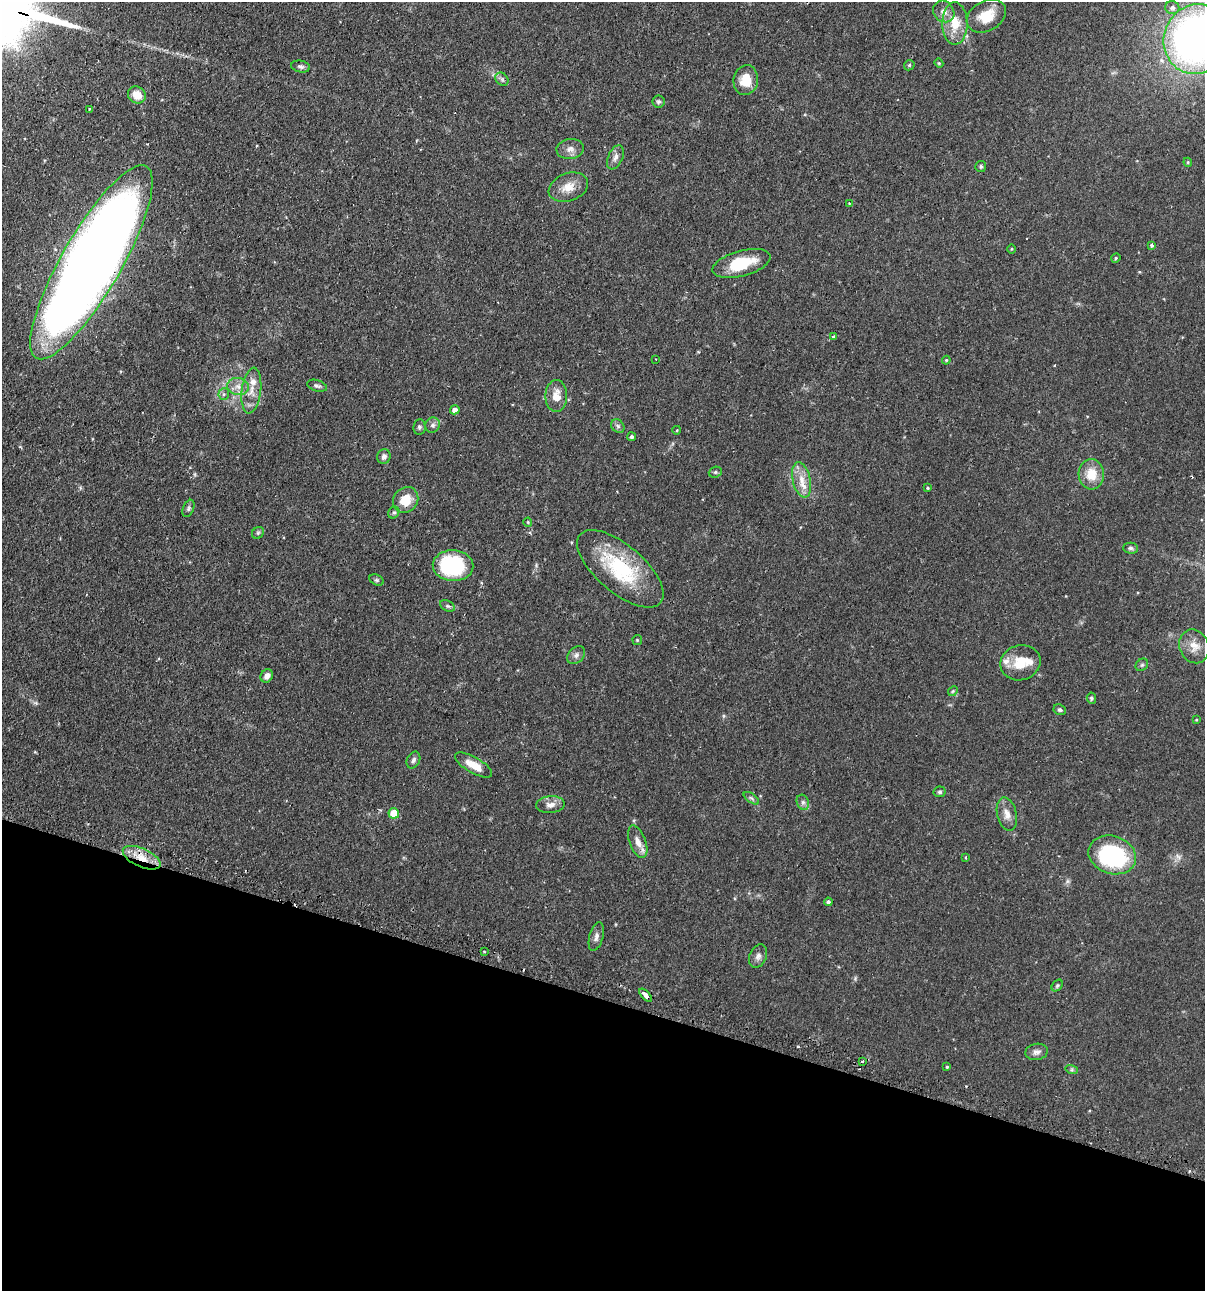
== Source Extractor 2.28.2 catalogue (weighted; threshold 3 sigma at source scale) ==
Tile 15 of 4 x 4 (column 3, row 4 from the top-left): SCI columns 2562-3764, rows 35-1323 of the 5246 x 5226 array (HDU 1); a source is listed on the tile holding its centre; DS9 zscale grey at full resolution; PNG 1207 x 1293 px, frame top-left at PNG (2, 2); each listed source drawn as its Kron ellipse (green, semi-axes under 4 px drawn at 4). Shown black and unused: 23% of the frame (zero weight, under 2 of 3 exposures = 4% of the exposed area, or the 3 px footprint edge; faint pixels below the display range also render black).
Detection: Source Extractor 2.28.2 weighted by HDU 2 'WHT'; one run over the whole footprint, this tile lists its part. Background 0.089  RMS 0.0054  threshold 0.0243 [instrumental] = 3 sigma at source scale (4.5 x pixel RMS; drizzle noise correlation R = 1.50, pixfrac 1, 0.05/0.05 arcsec/px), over >= 5 px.
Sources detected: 94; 5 cosmic-ray / hot-pixel residue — neither listed nor drawn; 4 inside a brighter listed object's ellipse — not listed separately; the other 85 listed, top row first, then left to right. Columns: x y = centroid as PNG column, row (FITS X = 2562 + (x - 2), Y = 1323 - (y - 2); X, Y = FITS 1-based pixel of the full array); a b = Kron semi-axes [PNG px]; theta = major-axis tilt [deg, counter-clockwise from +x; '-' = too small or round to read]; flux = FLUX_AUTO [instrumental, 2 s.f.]
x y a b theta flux
1172 8 7 6 - 1.9
944 11 11 10 - 4
986 16 21 15 30 13
955 23 21 12 -90 11
1196 39 35 32 68 300
939 63 4 4 - 0.56
909 65 6 4 47 0.75
301 66 9 6 -11 1.4
502 79 7 5 -45 1.4
746 80 15 12 81 9.4
137 95 9 8 - 6.4
658 102 6 6 - 1
89 109 3 2 - 0.94
570 149 13 10 7 3.5
615 157 13 7 66 2.7
1188 162 4 4 - 0.55
981 166 5 5 - 0.9
568 187 20 13 21 7.6
849 203 3 3 - 0.47
1151 245 3 3 - 2.2
1012 249 4 3 - 0.43
1116 258 5 4 - 0.69
91 262 110 30 60 910
741 263 30 12 15 19
833 337 3 3 - 3.6
656 359 3 2 - 0.47
946 360 4 4 - 0.57
238 386 11 8 -10 3.8
317 386 10 5 -17 1.3
251 391 23 9 83 6.8
224 394 6 5 - 1
556 396 16 11 89 6.6
455 410 5 4 - 2.9
433 425 8 7 - 1.8
618 426 7 6 - 1.4
419 427 8 6 82 1.2
677 430 4 3 - 0.39
632 437 4 4 - 1.4
384 456 7 6 - 1.9
715 472 7 5 21 0.86
1091 474 15 12 -87 9.6
802 480 18 9 -77 6.7
928 488 3 3 - 0.53
406 500 14 12 48 10
188 508 9 5 68 1.2
394 512 6 5 - 0.99
528 522 4 4 - 0.52
258 533 6 5 - 0.95
1131 548 7 5 -1 1.1
453 566 20 15 -2 44
620 569 53 23 -40 41
376 580 7 5 -26 0.92
448 606 8 5 -26 1.1
637 640 5 4 - 0.63
1194 646 17 14 -67 6.6
576 655 10 7 45 2
1020 663 20 17 17 12
1142 665 7 5 44 1
267 676 7 6 - 2.6
953 691 5 4 - 0.7
1091 698 6 4 -80 0.96
1060 710 6 5 - 1.2
1196 720 3 3 - 0.43
413 760 9 6 65 1.6
473 765 21 8 -30 7.6
940 792 6 5 - 1.1
751 798 9 4 -35 1.2
803 802 8 6 -69 1.6
550 805 14 8 5 3.6
394 813 5 5 - 12
1007 814 17 9 -76 4.7
638 842 17 8 -69 4.9
1112 855 24 19 -18 58
966 857 4 2 - 0.42
142 858 20 9 -24 9.3
828 902 4 4 - 1.1
596 937 15 7 74 2.6
484 952 3 2 - 0.49
758 956 12 8 68 2.6
1057 985 6 4 49 0.82
646 995 8 3 -47 5.3
1037 1052 11 8 9 2.3
862 1061 3 3 - 0.63
947 1067 3 3 - 0.63
1072 1070 6 4 -18 0.82
Overlapping masked pixels (flux is a lower limit): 2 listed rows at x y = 142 858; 646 995
Isophote crosses this tile's border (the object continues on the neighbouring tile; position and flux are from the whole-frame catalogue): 1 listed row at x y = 1196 39